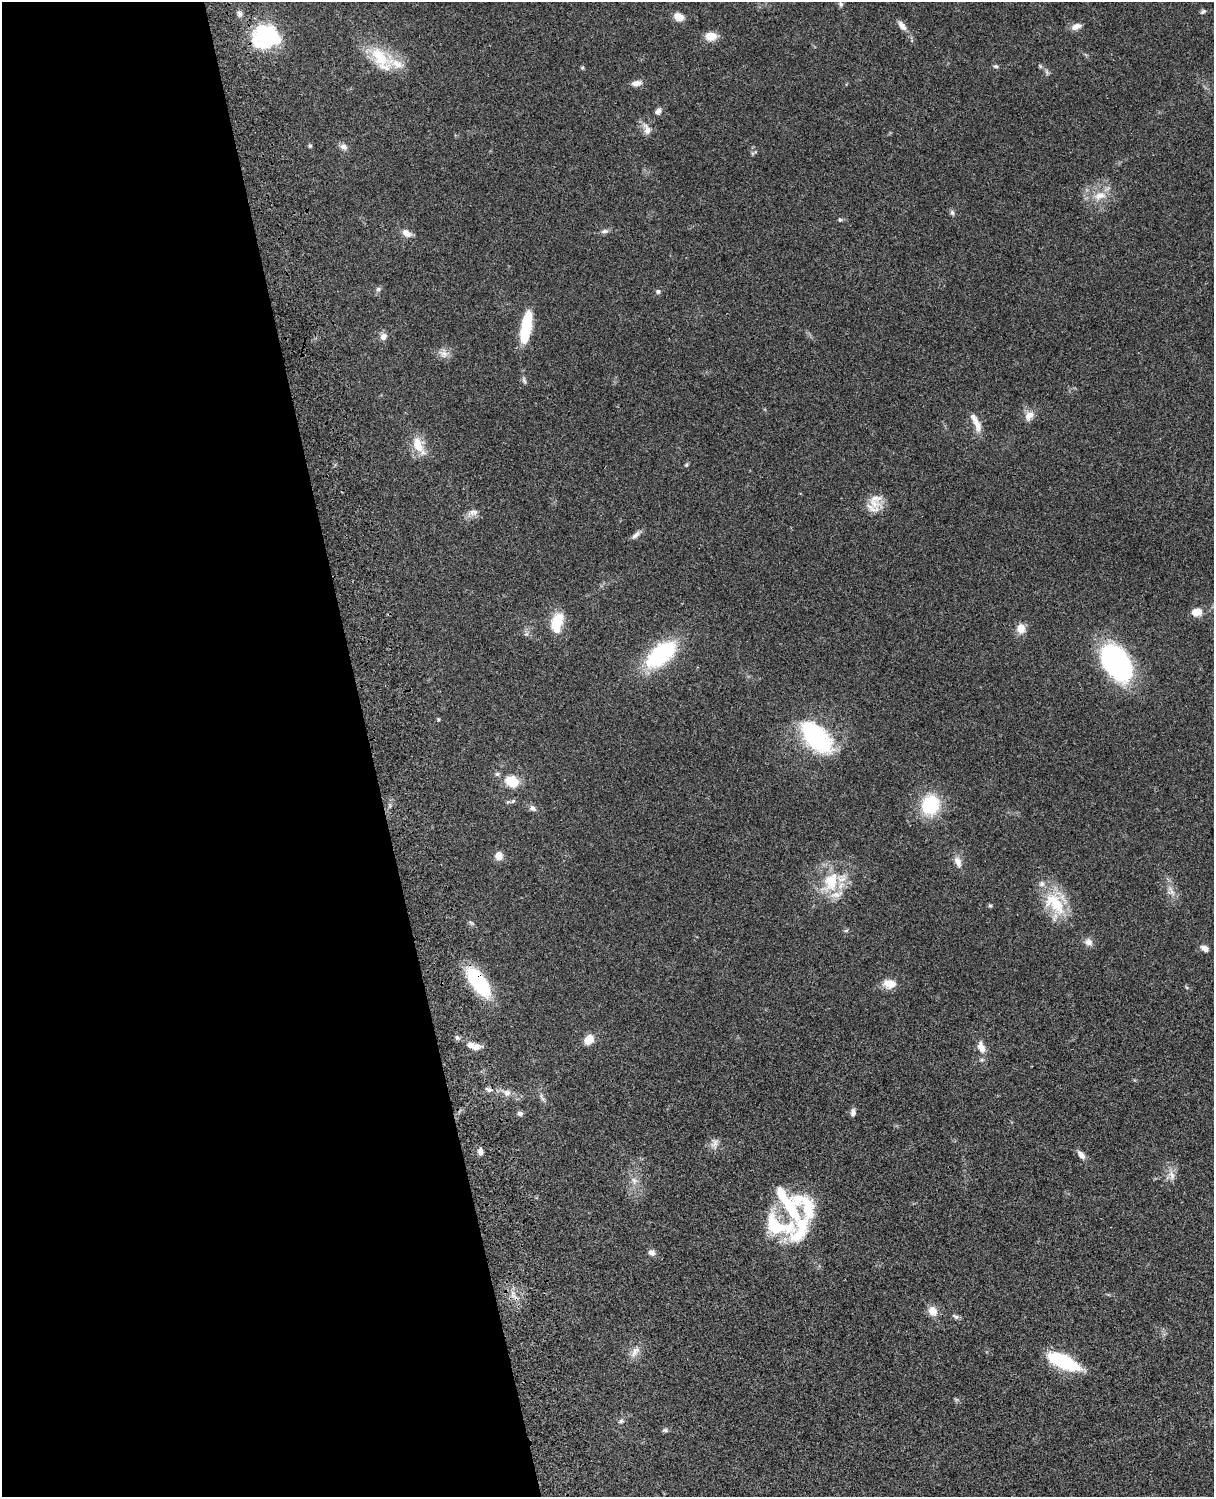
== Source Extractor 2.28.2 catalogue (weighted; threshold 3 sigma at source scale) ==
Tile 5 of 4 x 3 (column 1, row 2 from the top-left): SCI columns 121-1332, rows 1773-3267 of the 5086 x 4926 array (HDU 1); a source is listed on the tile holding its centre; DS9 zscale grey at full resolution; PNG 1216 x 1499 px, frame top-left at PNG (2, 2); no overlay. Shown black and unused: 31% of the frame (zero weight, under 3 of 4 exposures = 6% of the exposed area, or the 3 px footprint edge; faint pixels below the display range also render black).
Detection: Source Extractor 2.28.2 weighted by HDU 2 'WHT'; one run over the whole footprint, this tile lists its part. Background 0.0778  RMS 0.0058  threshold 0.026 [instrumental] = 3 sigma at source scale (4.5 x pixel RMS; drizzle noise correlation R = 1.50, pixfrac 1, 0.05/0.05 arcsec/px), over >= 5 px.
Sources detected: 89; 1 cosmic-ray / hot-pixel residue — not listed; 8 inside a brighter listed object's ellipse — not listed separately; the other 80 listed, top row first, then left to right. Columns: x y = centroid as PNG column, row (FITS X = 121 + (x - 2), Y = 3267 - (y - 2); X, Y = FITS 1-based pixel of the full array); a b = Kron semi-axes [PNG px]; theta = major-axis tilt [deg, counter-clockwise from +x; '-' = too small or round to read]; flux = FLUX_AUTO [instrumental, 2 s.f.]
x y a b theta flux
841 4 8 6 -52 1.4
1203 12 7 5 38 1
240 13 8 6 -44 1.6
679 17 12 9 -24 4.4
902 26 14 7 -55 3.5
1076 27 13 7 22 3.7
711 36 13 9 -2 6.9
266 37 31 27 4 44
380 57 39 20 -43 23
996 66 7 5 -20 0.98
1040 66 7 4 -46 0.91
636 83 11 7 4 3.4
658 111 8 6 48 2.2
647 129 15 9 -70 4.2
310 146 5 4 - 0.79
343 147 10 7 -20 2.5
1100 196 19 11 22 8.1
952 213 8 5 -63 1.2
840 220 5 5 - 0.76
604 231 11 5 9 1.8
406 233 13 8 -37 4.1
378 289 6 6 - 1.2
658 292 7 6 - 1.3
526 327 32 9 81 29
383 337 9 8 - 3.1
443 354 13 9 -23 3.8
524 380 10 4 -69 1.3
1029 416 15 11 50 4.5
975 419 20 9 -58 5.8
418 445 24 12 -63 11
686 465 6 5 - 0.81
872 508 25 12 -10 7.1
472 512 12 7 40 3.2
636 535 13 6 40 2.4
1197 612 9 7 9 8.5
557 621 21 13 57 13
1021 628 12 10 88 5.7
661 654 22 12 39 83
1116 662 33 20 -57 130
438 719 5 4 - 0.59
816 737 34 18 -45 70
512 781 12 9 -25 15
513 801 7 4 45 1
930 805 26 22 76 26
532 808 9 7 -31 2
499 856 9 8 - 4.8
958 862 16 8 -70 4.1
831 882 32 19 65 23
1171 891 16 11 -61 4.8
1056 903 35 27 -48 24
990 905 6 4 -1 0.8
472 923 10 4 -34 0.93
846 931 6 4 2 0.78
1088 942 11 9 -15 3.1
1205 948 9 6 -27 2.9
478 982 35 14 -53 43
889 984 15 10 -5 7.4
457 1037 7 5 -69 1.3
589 1039 9 7 51 9.9
473 1046 19 8 -15 6.1
981 1047 17 9 -73 5.8
489 1089 13 5 -17 2.2
507 1093 9 8 - 2.8
542 1097 13 4 -62 1.7
853 1112 9 6 88 2.3
520 1113 7 5 -14 1.7
714 1144 14 8 69 3.2
480 1151 8 6 -79 2.6
1081 1155 11 6 -54 3.4
1172 1175 15 7 -70 3.7
634 1180 9 7 -57 2.8
805 1205 48 21 -42 27
779 1226 49 25 -19 33
652 1252 8 7 - 2.5
933 1311 13 10 -59 5.6
955 1316 10 5 -33 1.5
635 1351 19 8 56 4.4
1063 1362 32 12 -25 41
621 1421 8 5 11 1.3
665 1430 7 5 -2 1.1
Overlapping masked pixels (flux is a lower limit): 2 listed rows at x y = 478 982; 489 1089